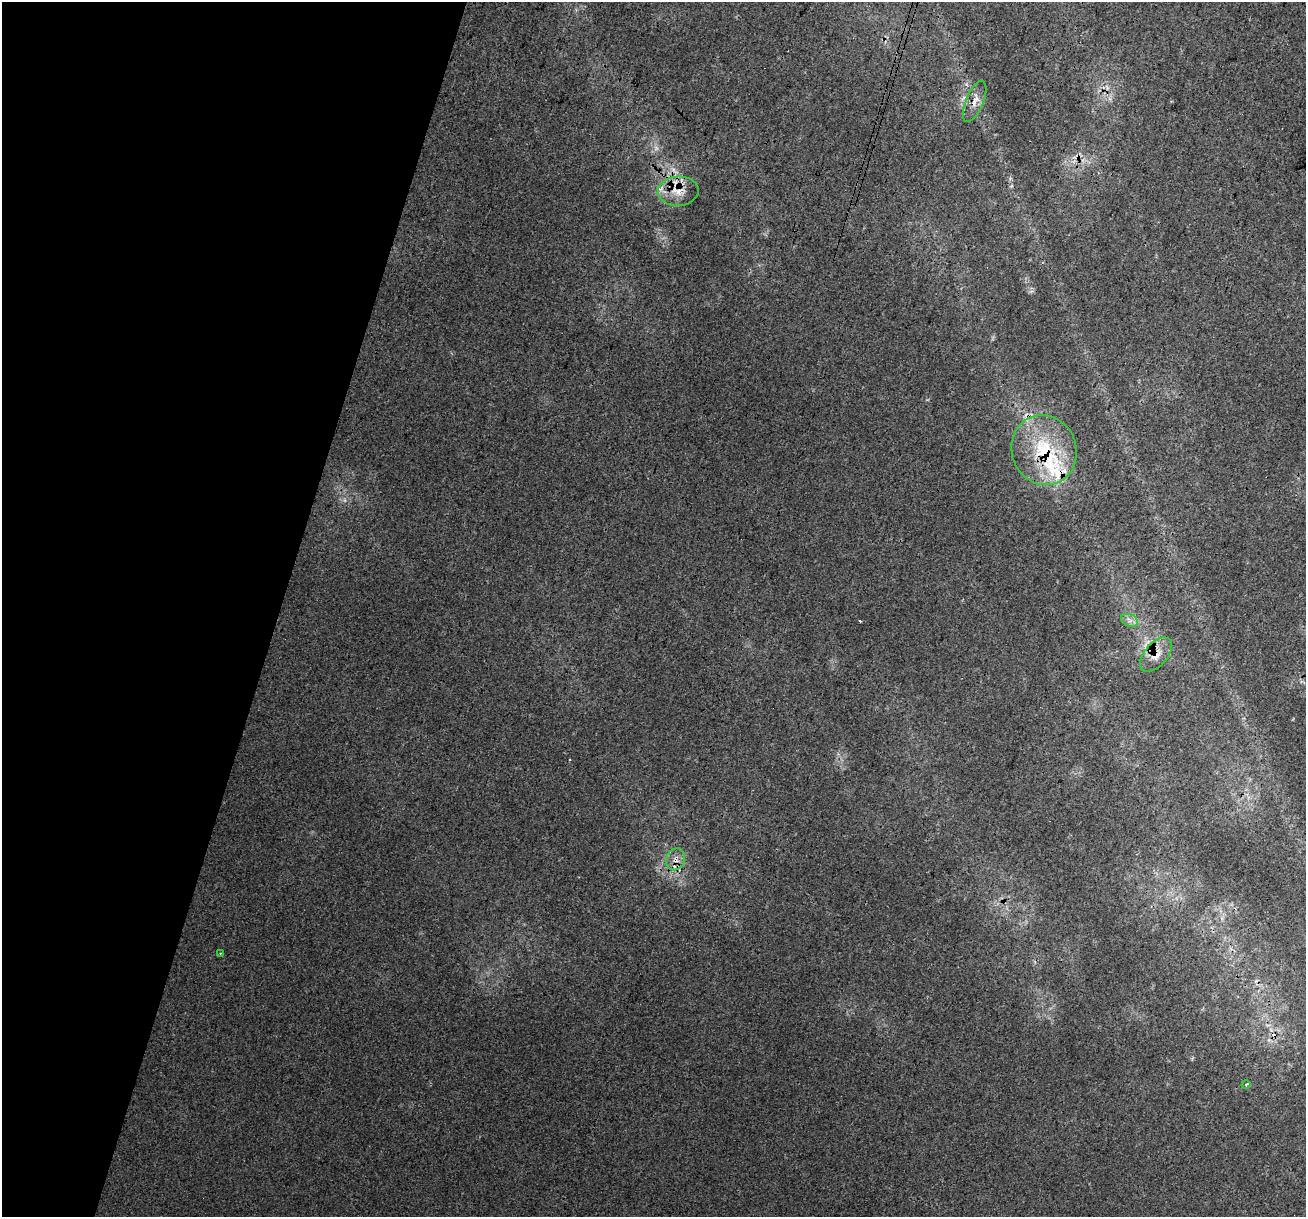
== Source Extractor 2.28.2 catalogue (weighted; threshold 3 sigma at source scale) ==
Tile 9 of 4 x 4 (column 1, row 3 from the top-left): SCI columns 27-1330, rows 1552-2766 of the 5260 x 5470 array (HDU 1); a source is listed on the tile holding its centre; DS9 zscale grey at full resolution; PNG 1308 x 1219 px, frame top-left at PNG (2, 2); each listed source drawn as its Kron ellipse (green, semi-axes under 4 px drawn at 4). Shown black and unused: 22% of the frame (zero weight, under 3 of 4 exposures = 5% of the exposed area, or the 3 px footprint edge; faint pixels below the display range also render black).
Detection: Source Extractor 2.28.2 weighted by HDU 2 'WHT'; one run over the whole footprint, this tile lists its part. Background 0.00954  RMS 0.0037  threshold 0.0168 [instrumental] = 3 sigma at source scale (4.5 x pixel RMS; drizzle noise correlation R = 1.50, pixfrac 1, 0.0396/0.0396 arcsec/px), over >= 5 px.
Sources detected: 16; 1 too faint to see at this stretch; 4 cosmic-ray / hot-pixel residue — neither listed nor drawn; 3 inside a brighter listed object's ellipse — not listed separately; the other 8 listed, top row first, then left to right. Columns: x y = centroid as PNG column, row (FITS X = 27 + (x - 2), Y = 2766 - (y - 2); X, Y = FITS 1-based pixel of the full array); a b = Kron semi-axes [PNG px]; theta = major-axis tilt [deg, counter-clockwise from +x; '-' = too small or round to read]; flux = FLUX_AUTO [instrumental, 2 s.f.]
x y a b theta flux
975 101 22 8 68 3.8
678 191 20 14 3 7
1044 450 35 32 -68 29
1130 620 9 5 -25 1.5
1156 655 20 11 49 5
675 859 11 9 70 3.3
220 953 3 2 - 0.28
1246 1085 4 4 - 0.53
Overlapping masked pixels (flux is a lower limit): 5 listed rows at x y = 975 101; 678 191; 1044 450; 1156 655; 675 859